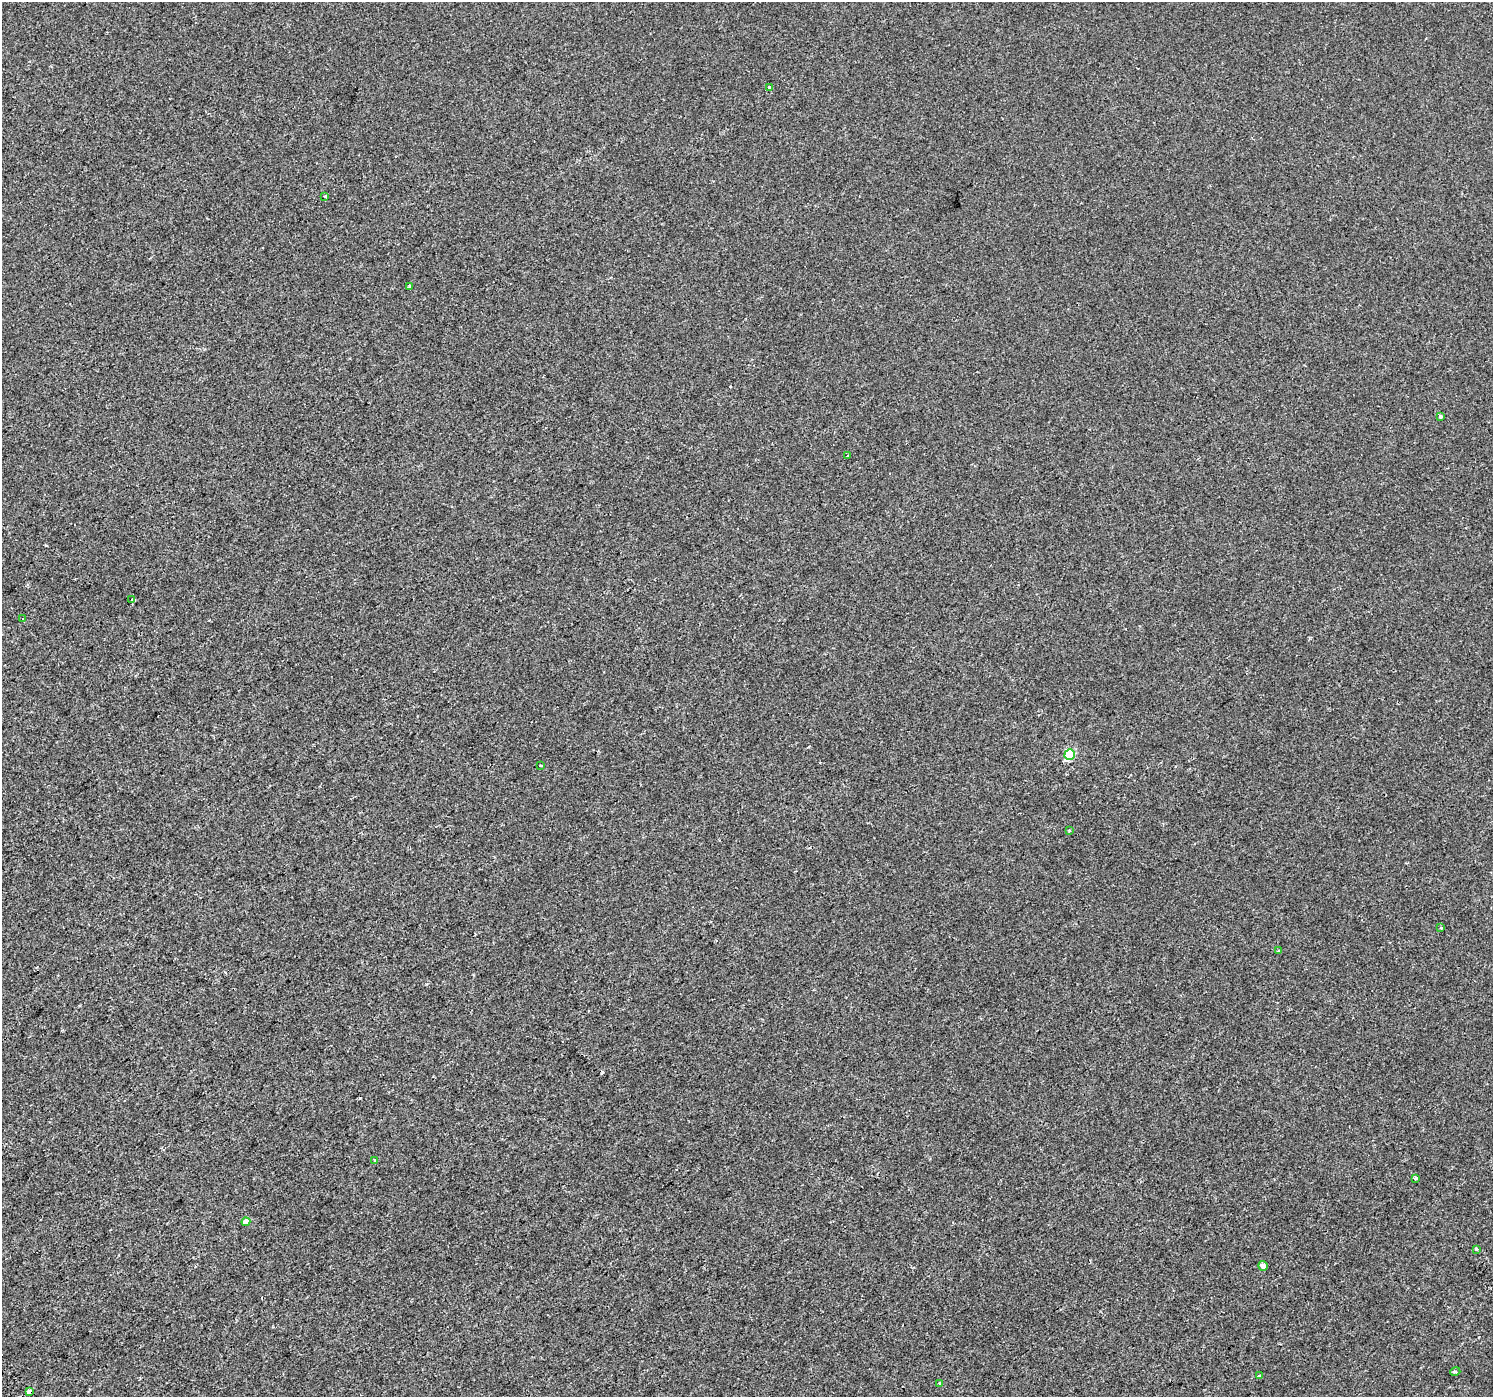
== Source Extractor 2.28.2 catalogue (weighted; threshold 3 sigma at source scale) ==
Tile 7 of 4 x 4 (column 3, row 2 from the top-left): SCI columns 3014-4504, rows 3000-4394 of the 6020 x 5942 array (HDU 1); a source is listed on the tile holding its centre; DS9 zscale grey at full resolution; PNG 1495 x 1399 px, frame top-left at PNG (2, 2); each listed source drawn as its Kron ellipse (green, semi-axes under 4 px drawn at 4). Shown black and unused: <1% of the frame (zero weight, under 2 of 3 exposures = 2% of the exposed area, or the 3 px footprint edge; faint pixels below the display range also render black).
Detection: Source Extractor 2.28.2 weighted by HDU 2 'WHT'; one run over the whole footprint, this tile lists its part. Background -1.11e-04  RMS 0.0029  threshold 0.0129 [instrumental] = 3 sigma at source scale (4.5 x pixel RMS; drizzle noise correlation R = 1.50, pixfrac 1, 0.0396/0.0396 arcsec/px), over >= 5 px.
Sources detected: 22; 1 cosmic-ray / hot-pixel residue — neither listed nor drawn; the other 21 listed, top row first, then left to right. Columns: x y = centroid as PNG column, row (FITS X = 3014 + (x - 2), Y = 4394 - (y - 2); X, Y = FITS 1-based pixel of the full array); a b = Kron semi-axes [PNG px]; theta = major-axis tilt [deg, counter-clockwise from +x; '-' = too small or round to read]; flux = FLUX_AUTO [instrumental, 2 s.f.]
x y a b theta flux
770 88 3 3 - 0.91
325 196 3 3 - 0.69
410 286 4 3 - 1
1441 416 4 4 - 0.52
847 456 3 3 - 0.86
132 600 4 3 - 8.9
23 619 4 3 - 1.4
1070 755 5 5 - 16
541 765 4 2 - 0.24
1069 831 3 3 - 0.39
1441 928 4 3 - 0.21
1278 951 3 3 - 0.41
374 1160 3 3 - 1.2
1416 1178 3 3 - 0.64
246 1222 4 4 - 2.4
1476 1249 3 3 - 0.5
1263 1266 5 4 - 1.3
1455 1372 5 3 - 0.32
1260 1376 3 3 - 2.8
940 1383 3 3 - 0.38
29 1391 4 3 - 2.5
Overlapping masked pixels (flux is a lower limit): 1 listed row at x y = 29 1391
Isophote crosses this tile's border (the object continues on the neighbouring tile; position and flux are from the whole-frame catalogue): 1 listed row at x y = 29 1391